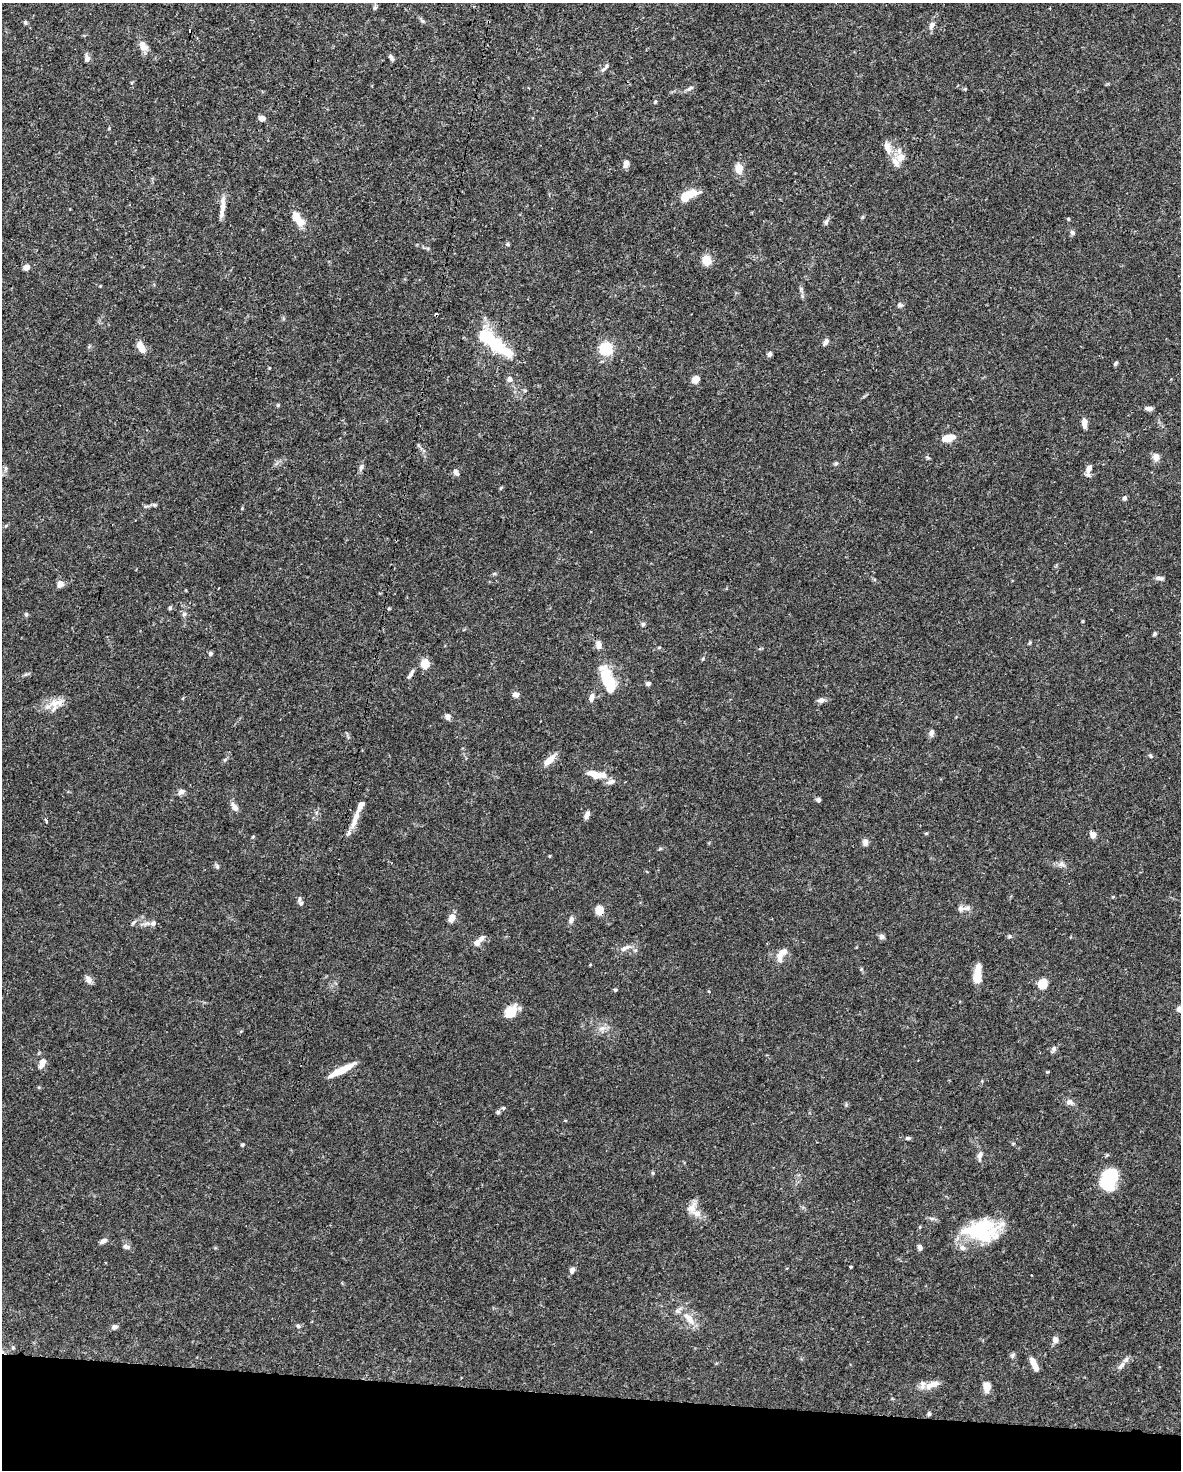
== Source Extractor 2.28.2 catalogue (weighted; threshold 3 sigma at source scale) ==
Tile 11 of 4 x 3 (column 3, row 3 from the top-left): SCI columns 2359-3537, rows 224-1691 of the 4717 x 4738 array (HDU 1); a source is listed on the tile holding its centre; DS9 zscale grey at full resolution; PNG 1183 x 1472 px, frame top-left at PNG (2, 3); no overlay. Shown black and unused: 5% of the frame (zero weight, under 3 of 5 exposures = <1% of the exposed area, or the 3 px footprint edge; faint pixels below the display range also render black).
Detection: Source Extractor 2.28.2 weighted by HDU 2 'WHT'; one run over the whole footprint, this tile lists its part. Background 0.0443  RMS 0.0016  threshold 0.00739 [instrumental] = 3 sigma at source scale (4.5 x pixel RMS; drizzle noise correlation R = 1.50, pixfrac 1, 0.05/0.05 arcsec/px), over >= 5 px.
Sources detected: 147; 3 inside a brighter object's white glare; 2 cosmic-ray / hot-pixel residue — not listed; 9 inside a brighter listed object's ellipse — not listed separately; the other 133 listed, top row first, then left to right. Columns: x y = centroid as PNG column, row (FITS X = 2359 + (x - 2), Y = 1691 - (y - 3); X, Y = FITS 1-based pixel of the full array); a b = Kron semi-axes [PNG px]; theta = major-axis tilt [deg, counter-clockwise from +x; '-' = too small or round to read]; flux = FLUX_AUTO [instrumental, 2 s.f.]
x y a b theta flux
375 8 6 6 - 0.34
422 21 7 5 -31 0.3
25 23 6 5 - 0.24
932 25 10 6 58 0.8
143 46 13 9 -56 1.4
87 58 10 6 90 0.61
391 58 9 4 -57 0.39
605 67 14 5 48 0.51
690 88 11 5 31 0.47
655 102 6 4 46 0.19
262 118 8 5 -19 0.71
888 148 18 8 -71 1.5
901 157 16 12 -68 2.3
626 164 9 6 71 0.78
739 168 12 9 -90 1.6
687 195 18 7 27 4.1
223 205 25 6 87 1.5
862 217 5 4 - 0.19
298 219 21 10 -54 2.3
1068 219 4 4 - 0.16
826 222 8 6 70 0.4
1072 232 7 6 - 0.39
507 244 5 5 - 0.24
706 260 11 9 -48 2.2
26 267 8 6 45 0.75
802 296 7 4 -72 0.3
900 305 7 6 - 0.37
826 342 8 5 54 0.65
495 344 34 17 -51 7.2
141 347 14 7 -63 1.6
606 349 11 11 - 6.4
769 354 6 5 - 0.48
1116 363 6 4 56 0.31
510 379 7 7 - 0.68
695 380 7 6 - 1.5
278 405 5 4 - 0.17
1149 408 9 5 0 0.69
1084 423 10 6 -87 1
948 438 12 7 14 2.6
928 457 7 3 -19 0.21
1156 457 8 7 - 1.1
836 463 5 5 - 0.25
361 467 8 6 65 0.49
6 468 7 4 -89 0.3
1088 470 15 6 77 0.93
456 472 10 6 -55 0.5
1124 498 6 5 - 0.37
154 505 6 5 - 0.28
6 525 6 3 21 0.21
494 574 6 4 19 0.21
1159 578 12 5 -1 0.46
60 584 8 7 - 0.95
170 608 5 4 - 0.28
26 614 5 5 - 0.25
184 614 6 5 - 0.35
643 624 7 5 75 0.3
1154 634 5 3 - 0.26
1030 642 6 3 20 0.18
598 645 11 7 -82 0.88
210 654 6 5 - 0.34
425 663 8 6 82 2.8
410 676 11 5 48 0.51
609 680 24 10 -68 8.7
648 684 5 4 - 0.51
515 694 8 7 - 0.59
592 697 11 6 77 0.84
821 700 9 6 14 0.62
56 703 26 11 10 2.3
448 717 6 6 - 0.8
931 733 9 6 78 0.59
1150 756 6 4 -66 0.24
549 760 18 7 42 1.7
596 774 23 8 -10 2.3
181 791 9 6 27 0.61
818 800 6 5 - 0.35
234 807 13 7 -57 0.82
587 815 9 5 66 0.75
355 817 31 7 70 2.2
46 821 6 3 -76 0.29
926 833 5 3 - 0.16
1093 835 5 5 - 1.7
865 842 8 6 -87 0.66
550 856 5 3 - 0.13
1061 864 11 6 0 0.67
217 866 7 5 -75 0.32
1113 897 4 4 - 0.15
301 903 8 6 -73 0.47
967 908 13 6 8 0.7
599 910 5 5 - 4
452 918 9 6 60 1.4
571 920 8 6 70 0.61
153 923 8 7 - 0.61
1009 936 5 5 - 0.24
882 937 7 6 - 0.48
478 942 14 6 45 1.3
625 948 16 6 26 0.95
782 953 19 9 60 1.8
977 973 19 7 84 2.4
88 980 11 7 -59 0.78
1043 984 5 5 - 9.3
615 990 4 4 - 0.24
511 1012 16 11 47 2.7
602 1029 11 6 9 0.84
1053 1049 9 5 61 0.44
42 1063 15 7 66 0.95
342 1070 27 6 27 3.6
1047 1072 5 3 - 0.14
1070 1102 11 7 -22 0.74
503 1108 6 4 -19 0.23
498 1112 6 5 - 0.34
908 1138 7 4 1 0.31
1013 1143 5 3 - 0.16
242 1145 4 3 - 0.28
980 1155 13 6 78 0.74
653 1173 6 3 -72 0.19
1110 1177 25 16 90 7.3
692 1207 17 10 54 1.4
982 1230 38 22 4 12
103 1241 9 5 27 0.62
126 1247 9 6 -14 0.54
920 1247 6 5 - 0.57
851 1267 3 2 - 0.18
572 1270 8 6 62 0.63
689 1319 23 9 -54 2.1
298 1326 6 5 - 0.34
115 1327 6 5 - 0.61
1055 1339 8 7 - 0.78
1012 1355 7 5 58 0.34
1034 1364 16 6 -63 1.5
1121 1365 14 6 49 0.72
932 1385 21 8 21 1.7
987 1387 11 8 -84 1.4
929 1414 5 5 - 0.31
Unlisted compact peaks at least as high as the median listed source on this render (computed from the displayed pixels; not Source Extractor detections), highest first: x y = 703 659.